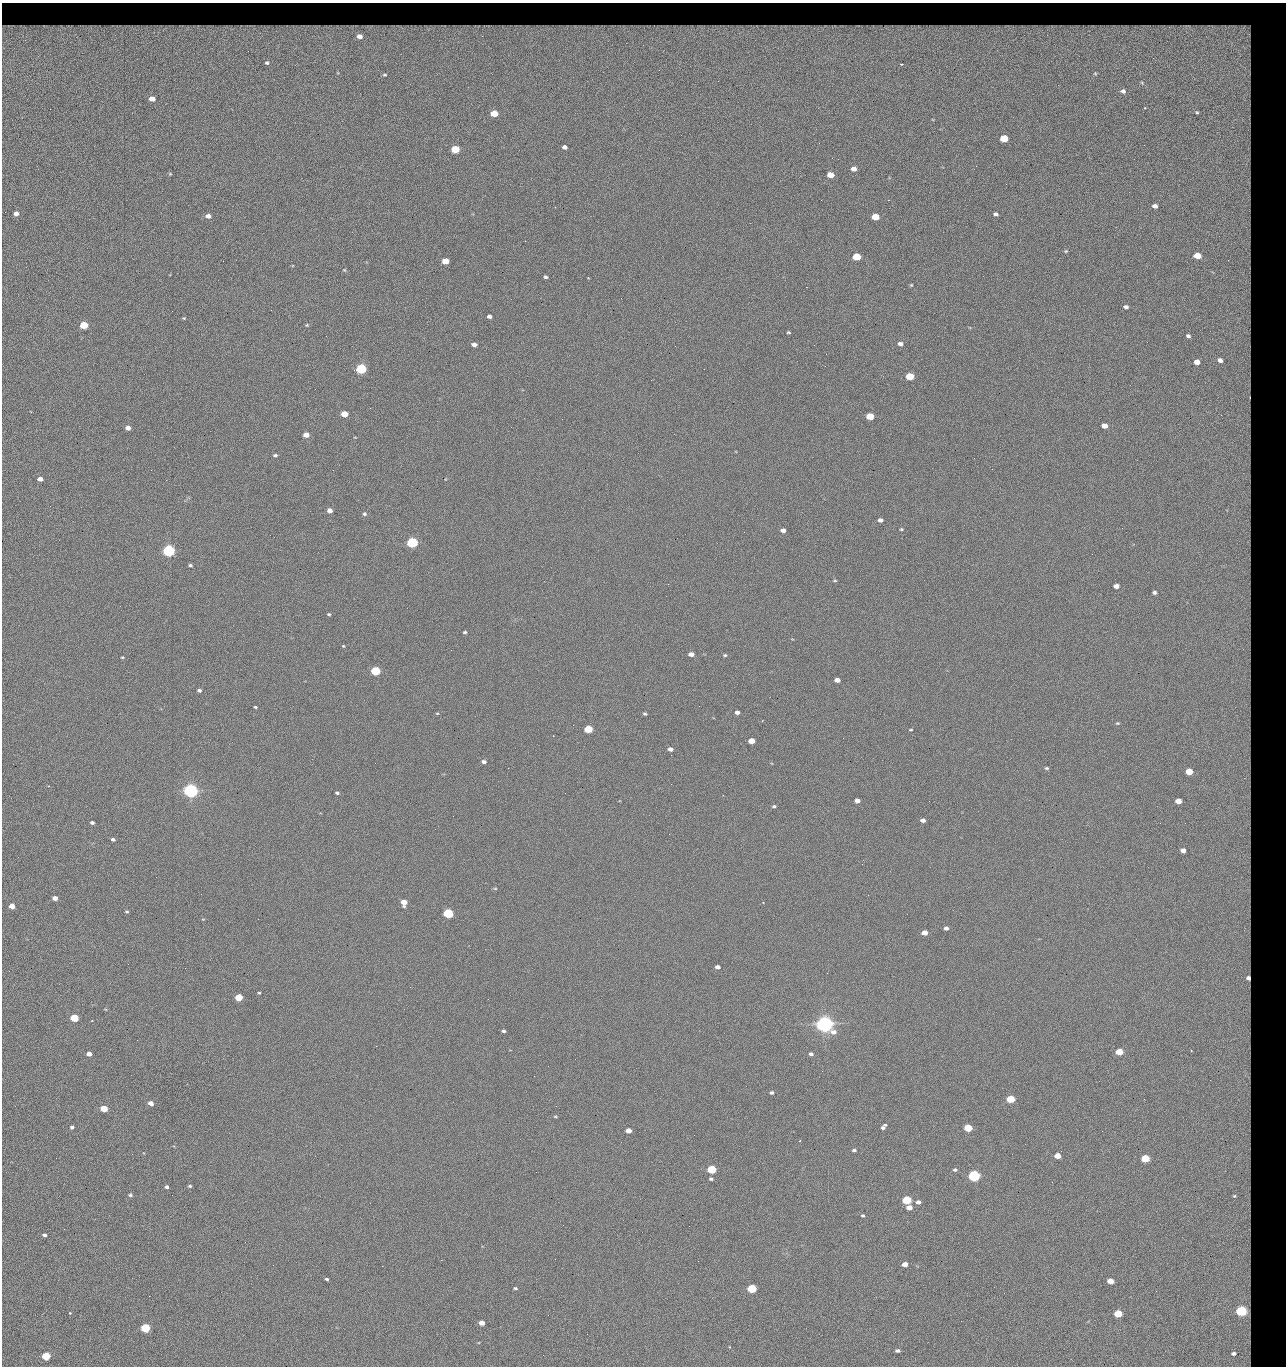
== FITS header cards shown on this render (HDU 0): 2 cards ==
NAXIS1  =                 1284 / length of data axis 1
NAXIS2  =                 1364 / length of data axis 2

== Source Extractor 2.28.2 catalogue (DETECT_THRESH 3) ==
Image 1284 x 1364 px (HDU 0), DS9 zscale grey, 1 PNG px = 1 image px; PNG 1288 x 1368 px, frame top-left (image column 1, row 1364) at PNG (2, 3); no overlay
Background 125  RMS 14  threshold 42.7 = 3 sigma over >= 5 px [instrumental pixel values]
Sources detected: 236; all 236 listed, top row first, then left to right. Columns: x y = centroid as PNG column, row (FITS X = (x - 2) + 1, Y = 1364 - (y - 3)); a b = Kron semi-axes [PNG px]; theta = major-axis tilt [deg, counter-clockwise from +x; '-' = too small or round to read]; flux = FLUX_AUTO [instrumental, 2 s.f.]
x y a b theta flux
45 26 13 4 -1 2.4e+03
210 26 11 3 7 2.2e+03
250 26 24 3 -2 3.7e+03
443 26 12 3 -7 2.0e+03
466 26 19 3 3 3.5e+03
488 26 13 3 -5 2.4e+03
648 26 8 3 -4 1.5e+03
774 26 12 3 -7 1.9e+03
795 26 14 4 -4 2.5e+03
859 26 17 3 -2 3.1e+03
10 27 7 3 -1 2.1e+03
63 27 8 3 -30 1.3e+03
226 27 10 5 -9 1.7e+03
316 27 6 3 -3 1.8e+03
352 27 9 3 -7 2.3e+03
371 27 6 3 49 1.1e+03
401 27 10 5 -7 3.6e+03
503 27 10 5 -24 1.7e+03
527 27 6 3 28 1.2e+03
576 27 13 5 0 3.2e+03
596 27 6 3 29 1.5e+03
701 27 8 4 -2 3.0e+03
723 27 8 2 -20 1.5e+03
740 27 8 3 -23 1.6e+03
785 27 4 4 - 1.5e+03
824 27 9 3 17 2.8e+03
944 27 9 5 -11 1.8e+03
972 27 7 4 -9 1.7e+03
1008 27 8 3 -12 2.2e+03
1053 27 10 5 11 1.9e+03
90 28 5 4 - 2.2e+03
133 28 15 6 -17 3.9e+03
188 28 7 6 - 2.9e+03
294 28 6 2 -67 9.5e+02
428 28 7 4 -33 2.7e+03
548 28 12 6 -16 3.2e+03
624 28 5 4 - 1.5e+03
887 28 5 3 - 1.4e+03
913 28 8 6 -5 2.4e+03
164 29 11 5 42 2.5e+03
459 31 12 5 -48 4.2e+03
1089 31 7 4 -18 2.6e+03
154 32 7 4 71 2.8e+03
359 36 11 10 - 1.3e+04
482 36 6 4 -20 2.1e+03
1224 52 80 55 -45 3.1e+05
1153 58 3 2 - 1.3e+03
267 63 3 3 - 1.1e+03
901 64 3 2 - 8.1e+02
385 75 3 2 - 8.5e+02
1123 91 4 4 - 2.4e+03
152 99 5 4 - 8.5e+03
1144 108 3 2 - 1.3e+03
1197 112 5 4 - 1.4e+03
494 113 5 4 - 2.3e+04
1004 138 5 4 - 4.5e+04
1144 145 2 2 - 1.1e+03
564 147 4 4 - 3.6e+03
455 149 5 4 - 5.5e+04
854 169 5 4 - 6.6e+03
170 174 5 4 - 1.1e+03
830 175 5 4 - 1.7e+04
1006 184 2 2 - 1.9e+03
821 200 2 2 - 2.2e+03
888 200 2 2 - 1.8e+04
1155 206 5 4 - 3.8e+03
16 213 5 4 - 5.2e+03
996 214 4 3 - 2.7e+03
208 216 5 4 - 6.0e+03
875 217 5 4 - 2.9e+04
1066 251 5 4 - 1.1e+03
1197 256 5 4 - 2.5e+04
857 257 5 4 - 4.3e+04
1228 260 3 3 - 1.3e+03
445 261 5 4 - 2.1e+04
344 270 4 4 - 9.4e+02
546 277 4 3 - 1.7e+03
588 278 3 2 - 8.8e+02
911 285 4 3 - 9.9e+02
806 287 2 2 - 2.7e+04
621 298 2 2 - 4.6e+02
1126 307 5 4 - 2.7e+03
271 310 3 2 - 7.7e+02
489 316 5 3 - 3.1e+03
184 318 4 4 - 9.3e+02
84 325 5 4 - 5.3e+04
307 325 5 4 - 1.1e+03
788 332 4 3 - 1.2e+03
1188 336 5 4 - 2.3e+03
474 344 5 4 - 5.1e+03
900 344 5 4 - 3.9e+03
814 345 2 2 - 6.5e+02
675 346 2 2 - 3.3e+03
1220 360 6 5 - 5.2e+03
1197 362 5 4 - 1.0e+04
361 369 5 5 - 1.6e+05
704 369 2 2 - 4.5e+02
910 376 5 4 - 4.1e+04
315 389 2 2 - 2.4e+03
1249 397 3 2 - 8.5e+02
344 414 5 4 - 2.1e+04
1221 415 3 2 - 1.5e+03
870 416 5 4 - 3.4e+04
1104 426 5 4 - 1.0e+04
128 428 5 4 - 5.2e+03
306 435 5 4 - 9.8e+03
275 455 5 4 - 1.8e+03
974 458 2 2 - 3.4e+03
992 469 2 2 - 5.4e+02
151 470 2 2 - 2.8e+03
40 479 5 4 - 6.1e+03
50 506 3 2 - 9.0e+02
330 510 5 4 - 5.6e+03
364 514 5 5 - 1.8e+03
880 520 4 4 - 3.5e+03
901 529 4 3 - 1.1e+03
783 530 5 4 - 4.9e+03
744 532 2 2 - 3.8e+02
412 542 5 5 - 2.0e+05
169 550 5 5 - 3.3e+05
190 565 4 4 - 1.6e+03
835 580 5 4 - 1.1e+03
1116 586 5 4 - 5.5e+03
1154 592 4 3 - 2.2e+03
329 614 4 3 - 1.1e+03
465 632 4 3 - 1.4e+03
343 646 4 3 - 8.6e+02
691 654 5 4 - 5.5e+03
725 655 5 4 - 1.3e+03
122 657 3 3 - 9.7e+02
375 671 5 4 - 9.3e+04
837 680 5 4 - 7.5e+03
199 690 5 4 - 2.2e+03
255 707 3 3 - 1.1e+03
737 712 4 4 - 4.0e+03
437 713 5 3 - 9.2e+02
645 714 4 3 - 1.4e+03
1117 723 5 4 - 1.1e+03
588 729 5 4 - 5.2e+04
911 730 4 3 - 9.4e+02
553 736 2 2 - 5.5e+02
751 741 5 4 - 1.5e+04
670 749 5 4 - 3.8e+03
671 755 2 2 - 7.0e+02
484 762 5 4 - 2.8e+03
508 768 2 2 - 3.2e+03
1047 768 5 4 - 1.4e+03
1189 772 5 4 - 2.7e+04
671 784 2 2 - 2.2e+03
190 791 5 5 - 7.0e+05
337 793 4 3 - 1.5e+03
857 801 5 4 - 6.1e+03
1178 801 5 4 - 1.4e+04
774 806 5 3 - 1.5e+03
923 820 5 4 - 4.1e+03
92 823 4 3 - 2.1e+03
113 839 4 4 - 2.1e+03
1183 850 5 4 - 6.1e+03
495 888 5 3 - 9.5e+02
55 898 4 4 - 5.8e+03
404 902 5 5 - 1.4e+04
763 903 3 2 - 5.4e+02
12 906 4 4 - 1.0e+04
126 911 4 3 - 1.2e+03
448 913 5 4 - 1.3e+05
946 928 4 4 - 3.0e+03
924 933 5 4 - 1.0e+04
717 967 5 4 - 3.5e+03
1248 978 4 4 - 4.3e+03
259 993 3 2 - 9.9e+02
239 997 5 4 - 3.4e+04
488 999 2 2 - 2.1e+03
74 1018 5 4 - 5.4e+04
92 1020 2 2 - 5.6e+02
824 1024 6 5 - 1.0e+06
503 1031 4 3 - 1.8e+03
376 1046 2 2 - 5.3e+03
1191 1050 3 2 - 6.9e+02
1119 1052 5 4 - 3.0e+04
89 1054 4 4 - 6.3e+03
811 1054 5 4 - 2.4e+03
822 1071 2 2 - 1.4e+03
1210 1080 2 2 - 1.8e+03
771 1093 4 4 - 2.0e+03
1011 1099 5 4 - 4.9e+04
1144 1099 2 2 - 2.6e+03
151 1103 4 4 - 7.1e+03
556 1106 3 2 - 4.5e+02
104 1109 5 4 - 3.2e+04
555 1117 5 3 - 1.0e+03
72 1127 4 4 - 2.0e+03
883 1127 6 3 49 2.5e+03
968 1128 5 4 - 4.5e+04
628 1130 5 4 - 9.0e+03
694 1135 2 2 - 9.1e+02
800 1140 3 2 - 6.1e+02
854 1150 4 3 - 1.8e+03
1057 1156 5 4 - 1.7e+04
56 1158 2 2 - 2.4e+03
1145 1158 5 4 - 5.9e+04
711 1169 5 4 - 8.1e+04
955 1170 4 3 - 2.0e+03
536 1172 3 2 - 9.4e+02
974 1176 5 4 - 2.8e+05
711 1179 5 4 - 1.7e+03
1052 1182 3 2 - 1.4e+03
190 1186 4 3 - 1.3e+03
166 1187 4 3 - 2.5e+03
130 1195 5 4 - 1.7e+03
1234 1196 7 6 - 2.8e+03
907 1200 5 4 - 8.7e+04
918 1202 5 4 - 3.7e+03
909 1207 5 4 - 9.7e+03
863 1215 4 3 - 1.3e+03
44 1235 5 3 - 2.3e+03
245 1242 2 2 - 2.1e+03
441 1260 2 2 - 8.6e+03
905 1264 5 4 - 9.1e+03
273 1265 2 2 - 1.8e+03
382 1266 2 2 - 5.4e+03
326 1279 4 3 - 1.4e+03
1110 1281 5 4 - 1.4e+04
515 1288 4 3 - 1.6e+03
752 1288 5 4 - 8.3e+04
1241 1311 6 5 - 2.0e+05
70 1313 3 3 - 1.2e+03
1118 1313 5 4 - 4.7e+04
548 1315 2 2 - 4.2e+02
961 1321 2 2 - 2.7e+03
482 1323 5 4 - 8.1e+03
145 1328 5 4 - 1.0e+05
587 1334 2 2 - 7.1e+02
897 1351 4 3 - 2.3e+03
1233 1353 8 6 4 5.4e+03
543 1355 2 2 - 3.5e+03
46 1356 5 4 - 5.6e+04

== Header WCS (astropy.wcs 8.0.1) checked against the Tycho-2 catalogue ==
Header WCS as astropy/WCSLIB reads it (CRVAL/CRPIX/CD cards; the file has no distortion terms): RA---TAN/DEC--TAN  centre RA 15:41:43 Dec +51:58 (235.43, +51.97 deg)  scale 1.26 arcsec/px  FOV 26.9' x 28.5'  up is +92 deg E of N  parity flipped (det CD > 0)
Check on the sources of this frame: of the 60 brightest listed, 11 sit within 2.0 arcsec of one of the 14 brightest Tycho-2 stars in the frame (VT <= 12.29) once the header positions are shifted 0.57 arcsec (0.46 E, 0.33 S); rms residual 1.04 arcsec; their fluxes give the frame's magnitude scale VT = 24.59 - 2.5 log10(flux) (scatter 0.19 mag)
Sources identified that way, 11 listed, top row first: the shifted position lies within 2.0 arcsec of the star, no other Tycho-2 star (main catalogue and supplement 1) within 4.0 arcsec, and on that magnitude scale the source's flux lands within +1.5 / -3 mag of the star's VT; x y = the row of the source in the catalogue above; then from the Tycho-2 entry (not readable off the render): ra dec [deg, ICRS J2000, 3 dp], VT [Tycho-2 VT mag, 2 dp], TYC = Tycho-2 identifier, HIP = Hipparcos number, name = IAU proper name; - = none
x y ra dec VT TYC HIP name
361 369 235.614 +52.064 11.61 3489-1132-1 - -
412 542 235.514 +52.049 11.19 3489-1407-1 - -
169 550 235.515 +52.133 11.12 3489-1380-1 - -
190 791 235.378 +52.130 9.31 3489-1322-1 76850 -
448 913 235.303 +52.042 11.52 3489-958-1 - -
824 1024 235.232 +51.912 9.59 3489-824-1 - -
974 1176 235.143 +51.862 10.97 3489-1016-1 - -
907 1200 235.131 +51.886 12.29 3489-908-1 - -
752 1288 235.084 +51.941 11.45 3489-1346-1 - -
1241 1311 235.062 +51.771 11.53 3489-1453-1 - -
145 1328 235.075 +52.152 11.74 3489-912-1 - -